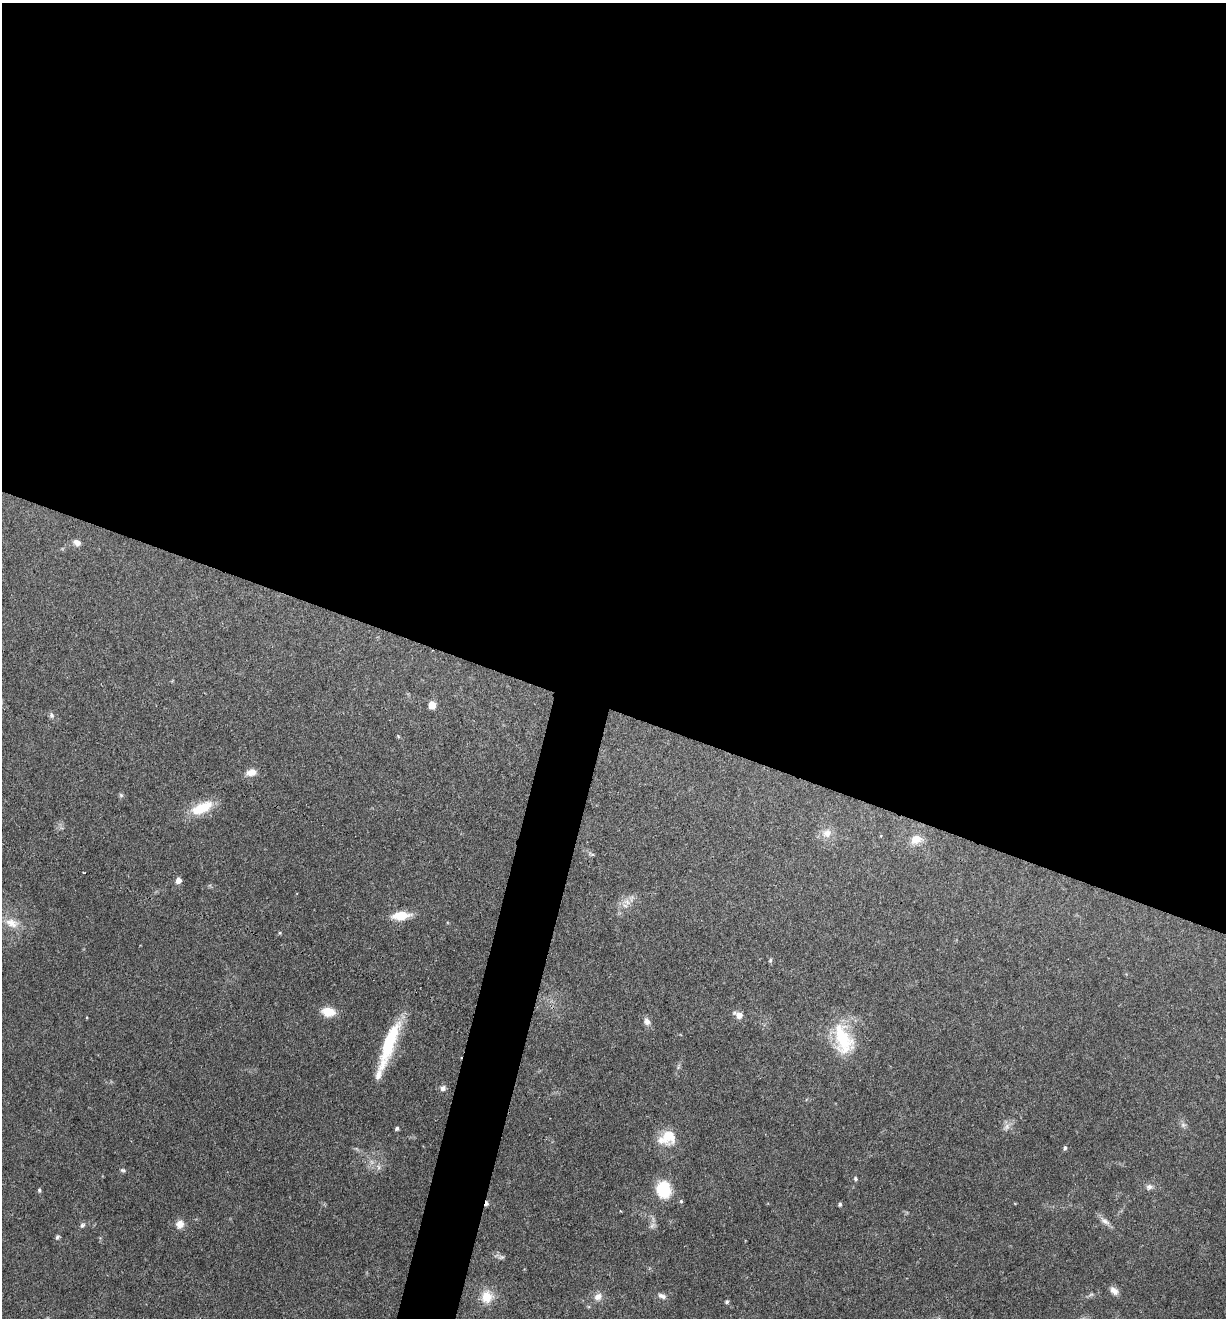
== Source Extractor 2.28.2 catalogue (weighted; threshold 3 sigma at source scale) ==
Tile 3 of 4 x 4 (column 3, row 1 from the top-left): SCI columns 2580-3803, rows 3951-5266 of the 5284 x 5266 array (HDU 1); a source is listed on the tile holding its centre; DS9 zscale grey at full resolution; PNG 1228 x 1320 px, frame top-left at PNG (2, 3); no overlay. Shown black and unused: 56% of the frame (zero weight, under 3 of 4 exposures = <1% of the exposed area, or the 3 px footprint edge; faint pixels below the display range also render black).
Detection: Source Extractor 2.28.2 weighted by HDU 2 'WHT'; one run over the whole footprint, this tile lists its part. Background 0.19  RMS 0.0053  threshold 0.0238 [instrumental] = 3 sigma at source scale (4.5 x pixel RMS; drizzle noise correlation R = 1.50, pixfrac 1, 0.05/0.05 arcsec/px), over >= 5 px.
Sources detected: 48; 2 cosmic-ray / hot-pixel residue — not listed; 3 inside a brighter listed object's ellipse — not listed separately; the other 43 listed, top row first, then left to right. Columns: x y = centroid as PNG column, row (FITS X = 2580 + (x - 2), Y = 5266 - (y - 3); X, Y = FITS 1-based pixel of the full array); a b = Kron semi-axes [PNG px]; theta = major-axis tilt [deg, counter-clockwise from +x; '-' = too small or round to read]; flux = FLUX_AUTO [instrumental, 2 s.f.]
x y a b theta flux
77 543 9 7 -34 2.5
432 705 5 5 - 12
51 715 8 6 -68 1.3
251 772 12 8 10 4.2
121 795 6 5 - 0.89
202 808 29 12 25 15
827 833 13 12 - 5.4
916 839 12 10 23 6.3
592 854 9 3 -28 0.91
178 880 5 4 - 4.4
627 902 9 6 -68 2.7
401 916 16 8 6 12
12 923 19 11 -21 6.8
770 960 6 4 70 0.81
328 1012 12 8 -6 11
739 1015 12 8 -24 3.3
647 1021 10 7 -68 2.6
842 1037 38 22 -66 28
389 1043 50 15 69 28
443 1088 7 6 - 1.9
1183 1125 7 6 - 1.4
1007 1127 10 7 52 2.5
397 1128 4 4 - 1.1
667 1138 23 17 20 11
1065 1148 5 4 - 0.97
123 1170 6 5 - 0.87
855 1179 6 5 - 0.84
1149 1187 8 8 - 2
663 1189 20 16 -82 17
39 1190 5 4 - 0.9
681 1201 5 4 - 0.7
840 1204 5 4 - 0.81
1105 1221 16 7 -35 3.1
180 1224 10 9 - 4
82 1225 8 5 44 1.3
57 1237 6 5 - 0.99
501 1257 9 5 -7 1.5
1114 1291 12 8 -42 3
1091 1294 7 4 19 0.97
662 1296 12 6 -22 2.1
487 1297 16 15 - 8.6
598 1297 10 8 39 3.6
727 1302 5 4 - 1